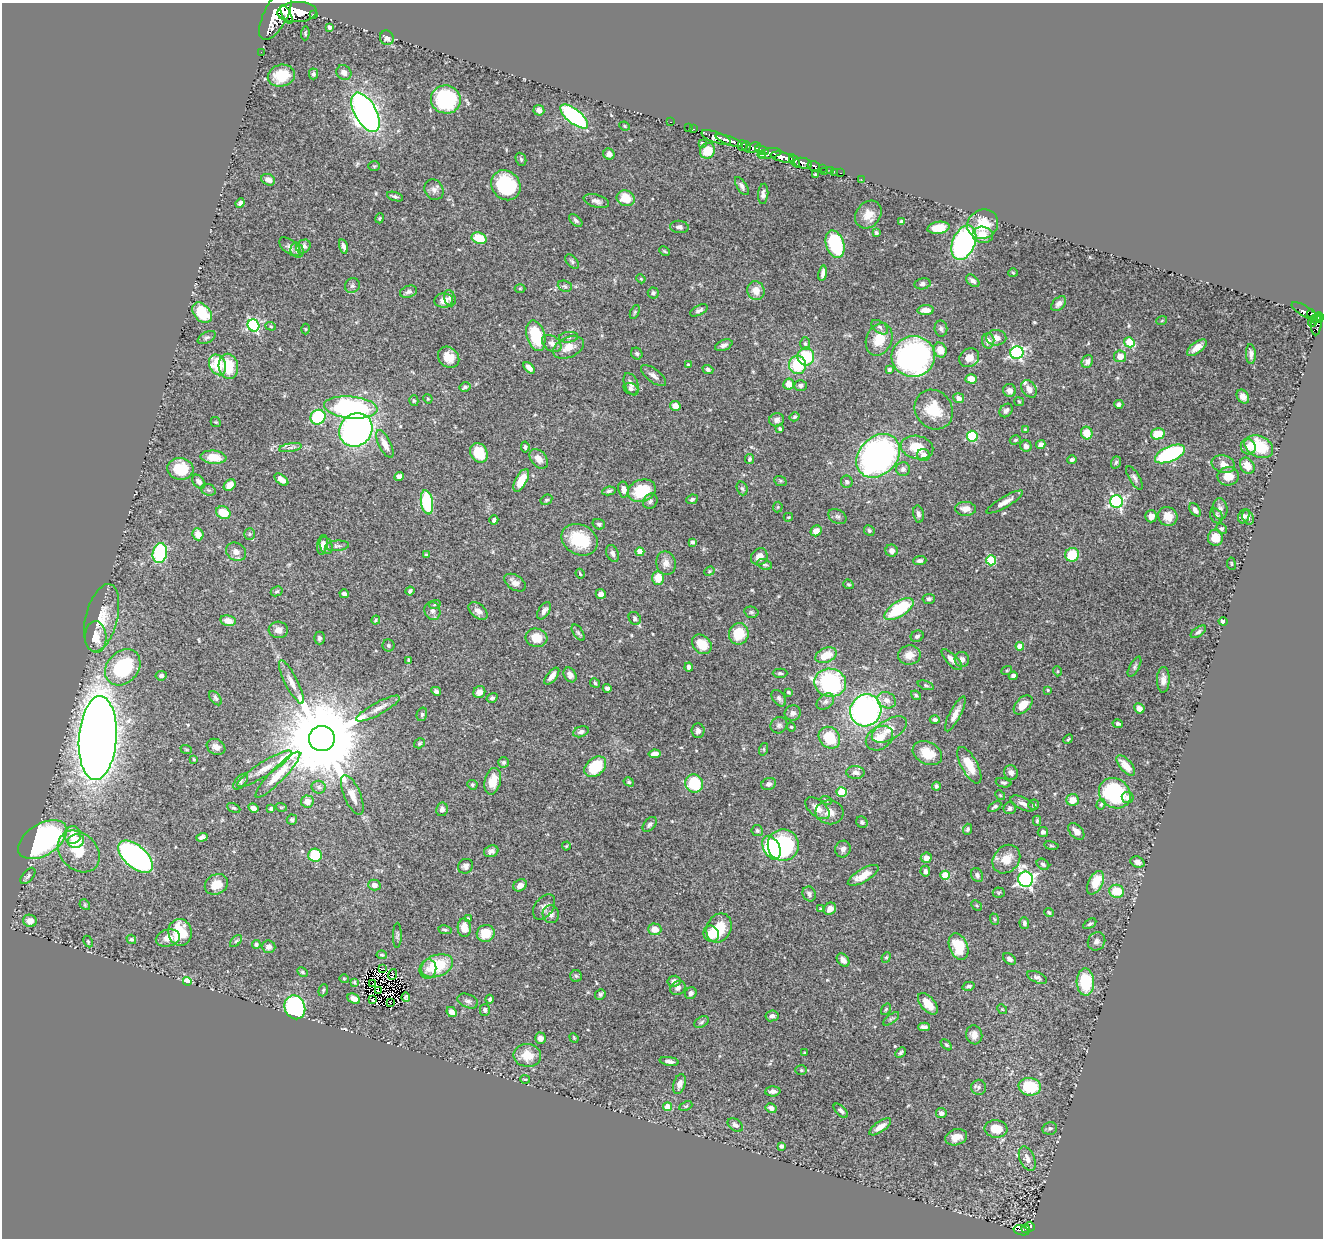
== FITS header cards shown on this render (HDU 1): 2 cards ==
NAXIS1  =                 1321
NAXIS2  =                 1236

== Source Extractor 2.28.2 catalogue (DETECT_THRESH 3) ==
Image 1321 x 1236 px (HDU 1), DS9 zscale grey, 1 PNG px = 1 image px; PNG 1325 x 1240 px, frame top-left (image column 1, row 1236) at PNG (2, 3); each listed source drawn as its Kron ellipse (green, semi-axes under 4 px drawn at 4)
Background 0.641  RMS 0.026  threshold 0.0782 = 3 sigma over >= 5 px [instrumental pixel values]
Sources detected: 539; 7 with non-positive FLUX_AUTO (blend fragments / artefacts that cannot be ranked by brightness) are neither listed nor drawn; of the other 532, the 500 brightest by FLUX_AUTO listed and drawn (32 fainter detections omitted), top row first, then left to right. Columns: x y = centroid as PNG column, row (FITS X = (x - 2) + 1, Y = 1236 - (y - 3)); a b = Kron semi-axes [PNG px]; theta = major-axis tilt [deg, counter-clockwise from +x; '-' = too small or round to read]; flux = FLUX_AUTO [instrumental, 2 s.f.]
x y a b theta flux
297 12 19 10 2 4600
286 14 10 3 -63 1000
313 14 3 3 - 100
276 15 28 11 63 6000
330 27 4 4 - 5.1
305 33 7 4 88 2.5
387 38 7 6 - 9.2
261 52 2 2 - 7.3
344 73 8 6 -44 8.7
313 74 5 4 - 3.7
281 76 14 11 14 49
446 99 15 14 - 170
539 110 5 5 - 9.8
366 112 22 11 -61 800
574 116 17 7 -39 250
670 122 3 2 - 22
625 126 5 4 - 2.3
688 128 2 2 - 13
694 129 2 2 - 17
716 137 15 5 -20 1500
729 141 14 4 -20 1500
702 143 3 3 - 2.1
742 146 5 4 - 160
746 146 5 3 - 130
753 148 8 4 22 580
762 150 7 3 -18 340
707 151 8 7 - 32
769 153 12 5 8 720
609 154 6 5 - 6.4
763 156 4 3 - 130
782 157 12 5 -13 2200
521 159 7 5 -68 2.5
795 161 7 3 -54 530
803 163 9 5 -10 1200
374 166 6 5 - 2.5
814 166 6 5 - 300
822 168 4 3 - 66
825 171 3 2 - 8.2
831 171 4 3 - 65
835 172 2 2 - 9.1
841 173 3 2 - 22
815 174 3 3 - 3
861 179 2 2 - 8.5
268 180 7 5 -23 9.6
506 185 16 14 -50 100
742 186 10 5 -58 5.7
434 190 11 9 -62 8.8
763 194 10 5 85 6
395 197 8 4 -18 4.1
626 198 9 7 -20 36
596 201 13 6 -17 8.3
240 203 5 3 - 4.5
868 214 15 12 51 20
380 218 5 3 - 1.9
576 220 8 4 -45 4.4
902 222 4 4 - 5.3
983 224 16 14 31 44
679 227 9 6 -6 5.2
938 228 11 6 8 39
876 233 4 4 - 2.7
983 235 10 8 -10 20
479 238 7 5 -20 44
964 243 18 11 67 380
835 244 14 9 -72 120
303 246 7 6 - 7.5
343 246 7 3 -74 5.9
290 247 12 6 -38 6.5
297 250 8 6 -68 7.1
665 251 5 3 - 2.1
572 261 8 5 -45 3.7
823 273 8 3 81 6.6
1013 273 4 4 - 1.8
641 279 4 3 - 1.7
973 281 8 5 -43 6.5
923 284 8 5 13 4.7
352 286 8 7 - 5.3
565 286 7 5 -22 3.5
520 288 5 3 - 1.7
756 291 9 8 - 19
409 292 9 5 17 5.1
653 293 5 5 - 4.1
450 298 8 5 -72 5
444 301 9 7 5 15
1059 304 9 5 45 7.1
699 310 9 5 27 5.6
926 310 8 5 3 16
1305 311 15 5 -32 230
635 312 7 4 67 2.5
202 313 12 8 -48 57
1311 314 4 3 - 140
1319 317 5 4 - 350
1316 319 5 4 - 340
1162 320 5 3 - 1.8
1312 322 4 3 - 58
1317 324 11 5 84 290
253 325 6 5 - 250
271 326 5 4 - 2.1
880 327 9 5 -37 5.4
306 329 5 3 - 1.7
941 329 8 6 -81 5
536 336 15 9 -75 70
207 337 10 5 27 4.2
569 337 9 5 7 5.2
996 338 10 7 -2 13
879 339 17 12 67 39
988 341 7 6 - 12
1129 342 5 5 - 65
552 343 10 7 -34 8.4
805 344 6 5 - 3.5
724 345 9 5 23 6.5
568 347 16 10 24 24
1197 348 11 5 38 14
940 350 7 6 - 24
1017 353 6 6 - 320
637 354 6 5 - 3.7
1251 354 10 5 -87 6.1
913 356 22 20 6 520
1120 356 6 6 - 18
449 357 12 9 -43 22
806 357 9 8 - 68
969 358 10 9 - 18
1087 362 7 5 62 6.4
218 365 11 8 -65 55
688 365 4 4 - 3.7
798 365 9 8 - 71
228 366 13 9 -78 49
529 368 7 4 -49 9.5
708 369 5 4 - 3.7
889 369 4 3 - 3.3
653 376 15 6 -38 9.2
971 379 5 4 - 24
631 384 12 6 -67 9.8
789 384 5 5 - 20
800 385 6 5 - 4.5
465 387 5 5 - 5.6
631 389 7 5 -21 5.6
1029 389 9 7 -55 16
1010 390 6 6 - 8.7
1243 397 7 5 -57 8.7
959 398 5 5 - 9.3
428 399 5 3 - 1.6
414 401 5 4 - 2.7
1019 402 5 4 - 2
1119 404 5 4 - 5.4
675 406 5 5 - 15
351 407 27 11 -5 310
934 410 21 18 -52 53
1006 410 7 5 48 5.4
318 417 8 7 - 130
794 417 5 4 - 2.6
777 420 7 6 - 7.4
216 422 5 4 - 2
780 429 4 3 - 4.2
1025 429 4 4 - 1.8
356 430 17 15 45 580
1087 433 6 5 - 28
1158 434 7 5 12 35
972 436 5 5 - 110
1015 440 6 4 17 2.6
385 444 15 6 -63 17
1041 445 5 4 - 9.4
1026 446 6 5 - 6.5
525 447 5 3 - 3.3
917 447 16 11 -12 40
1248 447 8 7 - 13
1259 447 15 10 -25 70
290 448 11 4 9 5.2
479 453 10 8 -57 52
1170 454 16 7 24 220
923 455 6 6 - 10
878 456 24 19 44 500
213 457 13 6 -6 34
539 459 11 7 -50 13
750 459 5 4 - 3.2
1072 460 5 4 - 3.9
1116 462 6 4 71 3.2
1223 464 12 8 -18 13
1247 466 8 6 -57 21
180 469 13 10 -7 50
903 469 7 7 - 5.8
399 476 5 4 - 7.2
1228 476 10 9 - 20
1134 478 13 5 -59 6.1
281 479 8 4 -38 14
521 480 12 5 61 36
780 481 6 5 - 2.7
199 482 8 5 -48 7.7
847 482 6 6 - 5.5
230 485 6 5 - 16
742 488 7 5 -71 3.4
208 490 7 5 -20 2.9
624 490 8 5 -79 9
609 491 7 4 9 4.2
642 491 14 11 21 73
692 499 6 4 25 3.6
546 500 6 5 - 3.3
650 501 8 7 - 5.8
427 502 12 6 -80 120
1005 502 21 5 30 12
1116 502 6 6 - 330
778 507 5 5 - 2.2
966 509 10 7 -1 13
1220 509 10 7 -84 8.2
1195 510 7 5 -54 6.2
223 513 7 6 - 41
918 514 8 5 -78 5.8
837 516 9 7 -30 5.1
1151 516 6 6 - 9
1168 516 10 9 - 21
1216 516 8 6 -59 4.9
1244 516 7 5 68 5.7
788 517 5 3 - 2
1248 517 7 5 -65 5.9
494 520 4 4 - 4.6
599 524 6 5 - 3.5
1221 529 5 4 - 3.3
869 530 5 5 - 3.1
816 531 6 5 - 16
198 534 6 5 - 18
250 534 5 5 - 3.1
1215 538 8 7 - 24
580 540 19 15 -27 72
692 542 4 3 - 3.4
322 545 10 5 80 7.2
326 546 9 6 -68 5.3
337 546 12 5 5 5.2
892 551 6 6 - 10
236 552 10 9 - 11
640 552 4 4 - 28
160 553 10 7 78 150
613 554 9 6 -68 5.6
426 555 4 3 - 2.5
1072 555 7 7 - 57
759 557 9 7 55 16
991 560 5 5 - 95
920 561 6 4 2 4.6
666 563 12 9 -79 12
765 564 7 5 -22 3.5
1231 564 6 3 -82 1.7
709 571 5 4 - 2.3
580 574 5 3 - 2.1
658 578 7 6 - 25
515 583 12 7 -32 11
848 584 5 4 - 2.6
277 591 6 4 29 2.9
410 591 4 3 - 3.4
344 594 4 3 - 4.5
601 594 5 5 - 8.7
929 599 6 5 - 4
435 604 6 3 19 2.4
899 609 17 7 33 120
432 611 9 8 - 7
478 611 11 7 -39 10
544 611 9 5 56 7.4
751 612 7 5 -14 3.2
102 618 35 16 76 49
635 618 7 5 -53 4.4
376 620 5 3 - 2.1
228 621 8 5 -12 14
1223 621 4 4 - 6.3
278 630 9 8 - 11
1198 632 9 4 35 5
578 633 9 4 -56 3.6
739 634 11 10 - 51
917 636 6 5 - 4.1
96 637 16 10 -88 27
319 638 6 5 - 4.2
536 638 11 9 -14 31
702 644 11 8 -44 35
388 645 6 6 - 3.3
1020 646 4 4 - 21
826 655 11 7 22 33
909 655 11 9 10 17
962 659 7 7 - 8.3
409 660 4 3 - 2.2
952 660 14 5 -46 12
123 667 20 15 47 140
689 667 4 4 - 6
1134 667 11 5 62 4.6
1007 670 5 3 - 1.8
1057 671 5 3 - 1.7
780 673 7 4 -1 3.7
570 675 8 6 -59 7.9
161 676 6 4 9 4.3
552 676 10 5 50 11
1013 676 4 4 - 6.4
1163 680 13 6 89 11
291 682 24 6 -63 15
595 683 5 4 - 2.5
830 683 16 14 -10 210
926 685 8 4 -19 3.1
607 688 4 4 - 6.2
1048 690 4 3 - 1.9
436 691 5 4 - 5.5
479 692 6 5 - 13
788 692 4 3 - 2.3
916 695 5 4 - 3
215 698 8 5 -53 3.6
492 698 5 4 - 3.6
779 698 9 6 -53 5
887 700 10 8 -25 12
825 702 10 6 38 7.2
1023 705 11 7 46 25
1139 708 5 4 - 9.7
378 709 24 6 28 16
866 710 16 15 - 530
793 713 8 7 - 7.6
422 714 7 5 75 3.5
955 714 19 5 62 15
935 720 5 4 - 4.6
1118 724 5 4 - 3
779 725 8 8 - 5.8
791 727 5 4 - 2
889 730 19 10 30 23
698 731 7 6 - 6.1
581 732 8 5 21 5.3
98 738 42 19 86 3300
829 738 12 10 -47 51
879 738 15 11 34 26
322 739 13 12 - 36000
1068 739 5 4 - 2.2
420 743 6 4 34 2.4
216 747 10 7 -30 12
186 749 6 3 -19 2.1
764 749 6 4 72 2.5
927 753 15 11 -27 36
654 754 6 4 9 9
194 759 3 2 - 1.8
504 762 5 5 - 3.4
969 765 20 8 -62 34
1126 765 12 6 -50 19
595 767 12 8 41 74
265 769 32 7 32 23
855 772 9 6 -2 8.2
1011 773 7 7 - 8.3
278 775 31 7 46 35
493 781 13 8 77 28
241 782 9 5 50 4.4
629 782 5 4 - 2.6
694 783 9 8 - 79
1004 783 8 4 -10 3.8
769 784 7 6 - 6.4
472 785 5 4 - 2.4
936 786 4 3 - 3.8
319 787 7 6 - 5
842 792 5 5 - 77
1115 793 17 14 -36 150
352 795 21 8 -67 17
1000 795 5 4 - 2
1128 798 6 5 - 5.8
826 800 6 3 -20 2
1072 800 6 6 - 22
307 801 6 6 - 13
1023 803 13 6 -25 8.9
1101 804 5 4 - 2.7
1034 805 5 5 - 3.3
281 807 6 3 -18 1.7
995 807 7 4 31 3.9
234 808 7 4 -25 2.5
253 808 5 4 - 8.8
817 808 14 8 -40 15
1010 808 6 6 - 5.5
271 809 4 4 - 3.8
442 809 7 6 - 8.1
829 812 14 12 -6 19
292 820 5 5 - 3.3
1037 821 5 4 - 2.4
862 822 6 5 - 3.8
650 824 9 5 49 5
968 829 5 4 - 4.1
757 830 5 5 - 3.5
1076 831 10 6 -46 9.3
1043 832 5 5 - 6.2
73 835 9 8 - 19
202 837 6 4 18 5.8
42 840 27 15 32 530
76 841 8 6 10 44
783 845 16 15 - 220
566 846 4 4 - 1.8
1051 846 7 3 -9 2.2
771 848 12 8 -62 120
843 849 8 7 - 7.3
79 851 23 18 -45 51
491 851 7 5 22 7.2
315 855 7 6 - 72
136 857 21 11 -41 550
926 858 5 5 - 12
1006 859 15 12 49 28
1137 862 7 5 -21 7.4
1043 864 7 5 -36 4.7
466 866 8 7 - 7.1
925 871 5 5 - 5.6
863 875 17 6 31 25
945 875 4 4 - 47
977 875 7 5 -61 5.1
28 876 10 5 50 4.6
1026 879 8 7 - 530
1096 883 12 7 63 37
216 884 12 10 27 29
374 885 6 5 - 10
520 885 7 5 31 9.7
1117 891 7 6 - 38
999 893 6 5 - 2.6
809 894 8 6 -67 6.1
85 905 6 4 -47 2.6
977 905 6 4 -44 2
544 907 14 9 55 9.4
820 909 3 2 - 1.7
830 909 7 5 43 12
1049 913 5 3 - 2.7
551 914 9 8 - 9.9
468 918 3 3 - 2.1
994 919 6 3 -71 2.4
30 921 7 6 - 12
1024 923 6 5 - 4.1
1090 924 7 4 31 3.5
464 928 9 6 -87 23
719 928 15 12 67 51
655 929 6 6 - 18
445 930 7 4 -12 3.3
180 932 13 11 -84 65
486 933 9 8 - 32
711 934 8 7 - 24
397 935 13 4 89 3.9
168 938 12 8 15 16
131 939 5 4 - 3.2
236 941 7 4 45 3.2
1097 941 9 8 - 6.8
88 942 6 4 -63 2.5
256 944 4 4 - 4.8
958 946 14 9 -68 54
269 947 7 6 - 7.2
382 955 5 3 - 2.8
886 957 5 4 - 2.4
1009 959 7 5 -40 6.2
843 960 7 5 -49 9.3
437 966 16 10 21 75
382 969 2 2 - 1.7
428 969 10 8 74 11
302 972 6 4 -28 2.4
392 974 5 2 - 2.8
576 976 6 5 - 3.5
1037 977 10 5 -25 5.2
344 979 4 4 - 1.8
187 981 4 4 - 66
674 981 6 5 - 8.8
354 982 4 3 - 1.9
1085 982 13 8 -88 84
373 983 3 2 - 2.3
968 986 6 4 13 3.8
678 988 8 6 36 7.5
323 990 6 4 70 2.7
378 991 3 2 - 1.9
691 993 6 5 - 7.4
600 994 5 5 - 3.9
406 997 5 3 - 3.1
354 999 7 4 -27 11
490 999 4 4 - 3.3
373 1000 4 2 - 2
468 1001 11 6 -23 6.3
390 1003 2 2 - 2.3
928 1004 13 7 -49 22
295 1007 12 10 -68 250
886 1009 6 3 55 2.1
1002 1009 5 4 - 1.9
485 1010 6 5 - 4.1
452 1012 6 4 -46 10
772 1016 6 5 - 5.7
891 1019 9 4 37 3.7
701 1022 8 5 29 3.7
924 1027 6 4 -2 7.1
974 1035 9 8 - 13
540 1038 5 5 - 9.1
574 1038 5 4 - 1.8
946 1045 7 4 -44 3
804 1053 3 2 - 1.9
900 1053 6 4 44 3.3
527 1055 14 11 -9 30
669 1061 10 4 -8 6.1
801 1070 6 5 - 2.6
525 1079 5 2 - 1.9
679 1084 10 6 73 10
979 1087 7 7 - 5.2
1030 1087 11 9 -9 69
773 1091 8 5 3 7.5
686 1106 7 4 24 2.6
668 1107 4 4 - 26
771 1108 6 5 - 7.1
841 1111 9 4 -44 4.8
941 1113 5 5 - 6.1
735 1125 8 5 -34 5.6
880 1127 13 5 35 13
1050 1128 7 6 - 4
996 1129 11 9 -6 32
956 1137 11 8 16 18
781 1146 4 3 - 3.9
1027 1158 13 7 -66 10
1030 1227 5 5 - 110
1026 1229 4 3 - 81
1021 1230 8 4 -16 140
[32 fainter detections neither listed nor drawn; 7 non-positive-flux detections neither listed nor drawn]